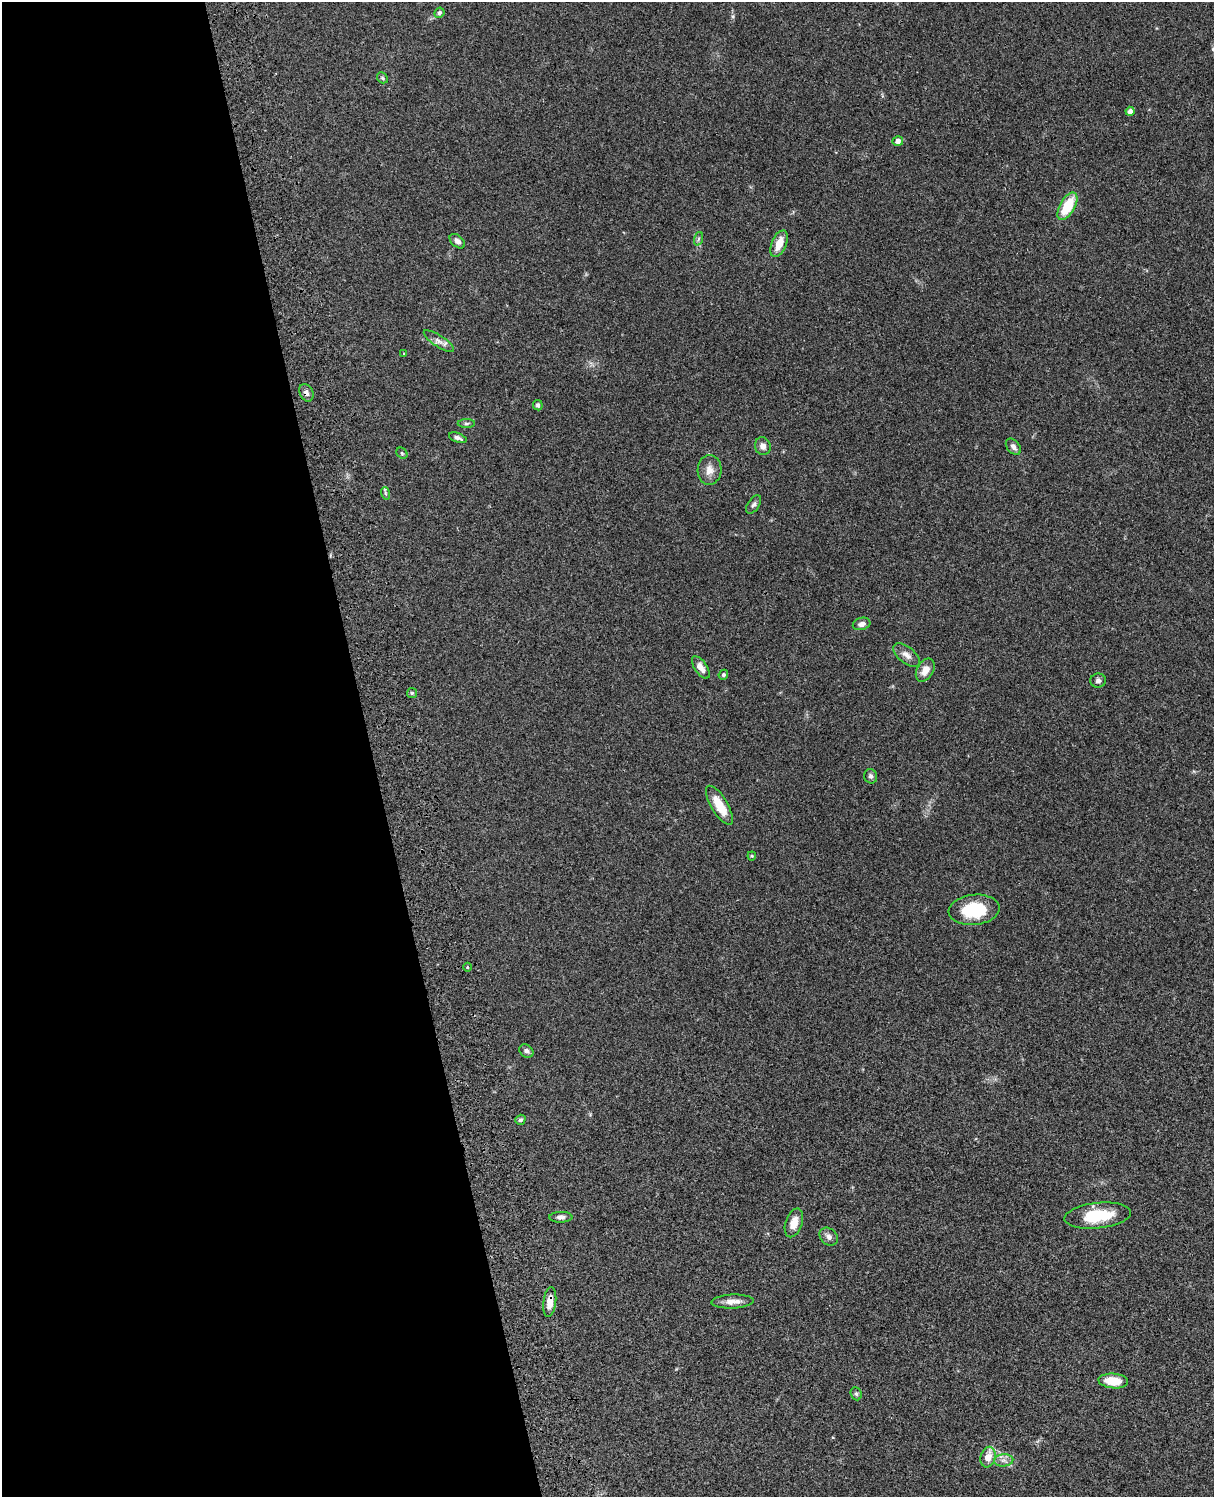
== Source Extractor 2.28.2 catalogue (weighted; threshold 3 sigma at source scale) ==
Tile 5 of 4 x 3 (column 1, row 2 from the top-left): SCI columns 121-1332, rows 1773-3267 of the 5088 x 4927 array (HDU 1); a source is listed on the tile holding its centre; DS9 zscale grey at full resolution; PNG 1216 x 1499 px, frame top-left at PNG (2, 2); each listed source drawn as its Kron ellipse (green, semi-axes under 4 px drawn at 4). Shown black and unused: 31% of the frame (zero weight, under 3 of 4 exposures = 6% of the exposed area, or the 3 px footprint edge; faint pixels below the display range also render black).
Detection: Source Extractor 2.28.2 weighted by HDU 2 'WHT'; one run over the whole footprint, this tile lists its part. Background 0.0849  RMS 0.006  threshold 0.0271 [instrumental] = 3 sigma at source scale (4.5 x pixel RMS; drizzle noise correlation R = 1.50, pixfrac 1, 0.05/0.05 arcsec/px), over >= 5 px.
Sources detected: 44; all 44 listed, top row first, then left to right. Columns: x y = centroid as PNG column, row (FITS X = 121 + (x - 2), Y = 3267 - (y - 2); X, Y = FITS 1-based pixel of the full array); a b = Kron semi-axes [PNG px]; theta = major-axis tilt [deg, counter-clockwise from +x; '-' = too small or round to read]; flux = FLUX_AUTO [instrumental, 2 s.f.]
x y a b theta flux
439 13 5 4 - 1.2
382 78 6 5 - 0.87
1130 111 4 4 - 2.6
898 141 5 5 - 2.8
1067 206 15 7 60 20
698 239 7 4 71 1.2
457 241 9 5 -41 2.4
779 244 14 7 67 8.3
439 341 18 5 -33 3.3
404 354 4 2 - 0.41
306 393 9 6 -64 2.4
538 405 5 5 - 1.5
466 424 9 4 0 1.1
458 438 9 4 -20 1.8
763 446 9 8 - 3.1
1013 447 9 6 -50 2.2
402 453 6 5 - 0.74
709 470 15 12 86 5.2
385 493 6 4 -71 0.97
754 504 10 5 55 1.8
862 624 9 6 15 2.8
906 655 16 8 -39 3.9
701 667 13 6 -56 3.8
925 670 12 8 59 5.7
723 675 5 4 - 0.99
1098 681 8 7 - 1.7
412 693 5 5 - 0.95
871 776 7 6 - 1.4
719 805 22 8 -59 13
752 856 4 4 - 0.59
974 910 25 15 6 25
467 967 4 3 - 0.62
526 1051 8 6 -38 1.9
520 1120 5 4 - 1.1
1098 1216 33 13 6 23
561 1217 11 5 1 2.2
794 1223 15 8 71 6.5
829 1237 10 8 -43 2.7
550 1302 15 6 83 5.9
733 1302 21 7 2 4.9
1113 1381 15 7 -5 12
856 1394 7 5 -68 1.1
988 1457 10 7 74 7.1
1004 1460 9 6 5 2.5
Overlapping masked pixels (flux is a lower limit): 2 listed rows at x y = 306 393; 550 1302